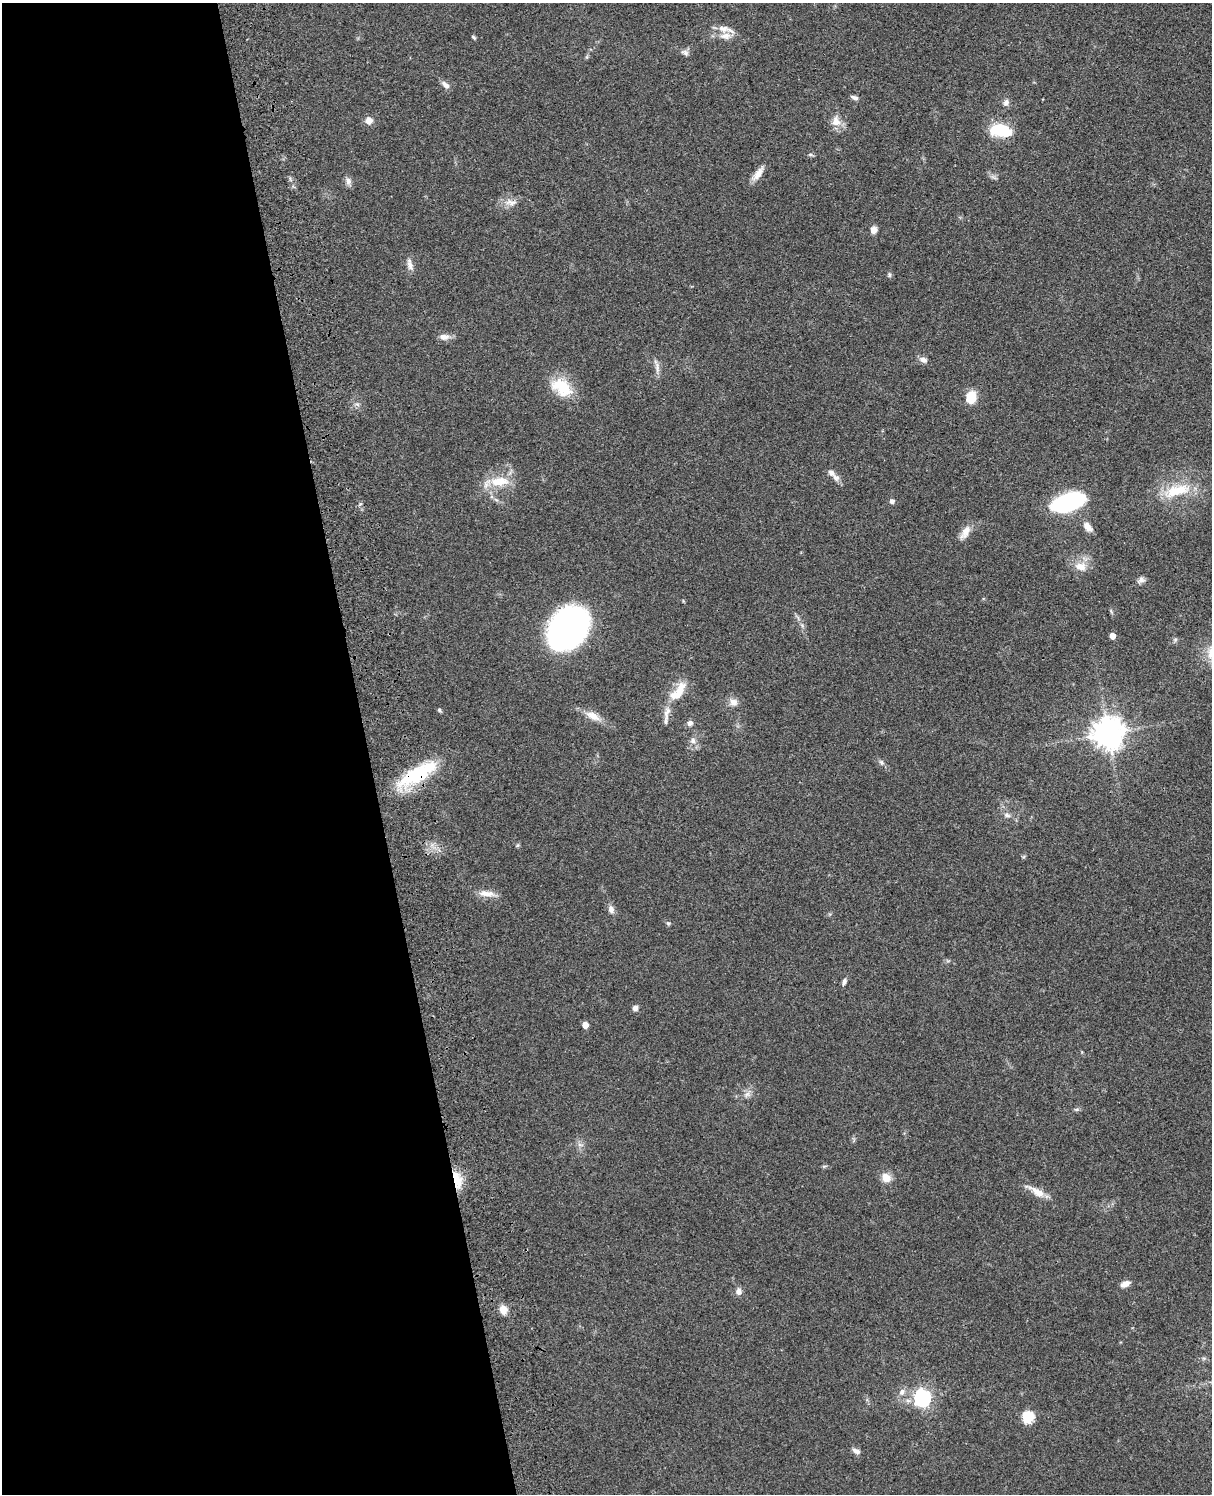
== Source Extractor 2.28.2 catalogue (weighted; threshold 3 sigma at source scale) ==
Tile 5 of 4 x 3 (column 1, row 2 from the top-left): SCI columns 119-1328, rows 1659-3150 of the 5079 x 4922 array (HDU 1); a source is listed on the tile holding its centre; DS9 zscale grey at full resolution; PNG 1214 x 1496 px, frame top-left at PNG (2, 3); no overlay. Shown black and unused: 30% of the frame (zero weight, under 3 of 4 exposures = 6% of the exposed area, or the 3 px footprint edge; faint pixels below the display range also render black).
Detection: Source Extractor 2.28.2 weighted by HDU 2 'WHT'; one run over the whole footprint, this tile lists its part. Background 0.0911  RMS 0.0062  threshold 0.0279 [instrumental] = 3 sigma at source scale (4.5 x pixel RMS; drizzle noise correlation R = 1.50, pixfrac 1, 0.05/0.05 arcsec/px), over >= 5 px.
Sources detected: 64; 3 inside a brighter listed object's ellipse — not listed separately; the other 61 listed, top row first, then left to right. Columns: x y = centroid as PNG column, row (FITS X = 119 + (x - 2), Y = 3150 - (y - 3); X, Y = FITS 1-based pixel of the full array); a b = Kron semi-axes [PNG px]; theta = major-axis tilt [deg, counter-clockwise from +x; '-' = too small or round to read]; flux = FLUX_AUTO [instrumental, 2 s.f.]
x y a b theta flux
725 36 17 9 3 6
474 37 6 4 -42 0.93
685 52 11 6 -25 2
445 85 12 6 -42 2.9
854 97 10 5 -19 1.8
1006 103 10 8 59 2.5
369 121 8 8 - 4.1
836 121 15 12 -80 6.2
1001 131 23 13 -9 25
810 154 6 4 0 0.94
758 173 22 7 54 5.4
348 181 11 7 -73 2.7
511 202 18 8 -7 4.9
874 230 7 6 - 4.1
410 264 17 7 -75 3.6
889 275 8 4 -82 0.99
444 337 13 8 3 3.9
923 360 12 7 -22 2.5
657 367 17 6 -84 3.3
562 387 29 19 -35 21
971 397 16 13 77 8.7
836 478 10 8 -40 2.8
499 481 27 12 3 15
1177 491 41 15 16 22
892 501 5 5 - 2
1068 502 31 14 20 72
1088 527 13 7 -50 4.4
965 532 19 9 61 5.8
1080 567 15 10 -6 7.2
1141 580 11 7 26 2.3
567 628 33 25 53 220
1112 636 5 4 - 4.9
678 692 31 13 54 13
733 702 11 10 - 3.9
439 710 6 4 -38 0.95
593 716 22 9 -27 7.1
690 723 7 7 - 2.2
1108 733 10 10 - 820
693 741 8 7 - 2.5
881 762 9 6 -60 1.6
417 774 48 18 28 40
1007 815 9 6 -8 2
486 893 24 7 -5 5.7
611 909 10 7 -77 3
668 923 5 5 - 1
844 982 8 5 67 1.9
635 1008 7 6 - 2.2
585 1025 5 5 - 6.2
747 1094 9 6 54 2.4
1077 1109 7 4 0 1
580 1145 7 4 -19 1.4
886 1178 13 11 -42 5.5
457 1180 21 9 -76 13
1037 1192 24 9 -32 7.3
1125 1284 11 6 24 4.1
738 1291 10 7 -82 2.8
503 1310 9 8 - 6.2
902 1392 9 7 73 3
923 1398 7 7 - 180
1028 1417 7 6 - 50
856 1451 11 6 -23 2.4
Overlapping masked pixels (flux is a lower limit): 2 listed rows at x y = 417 774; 457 1180